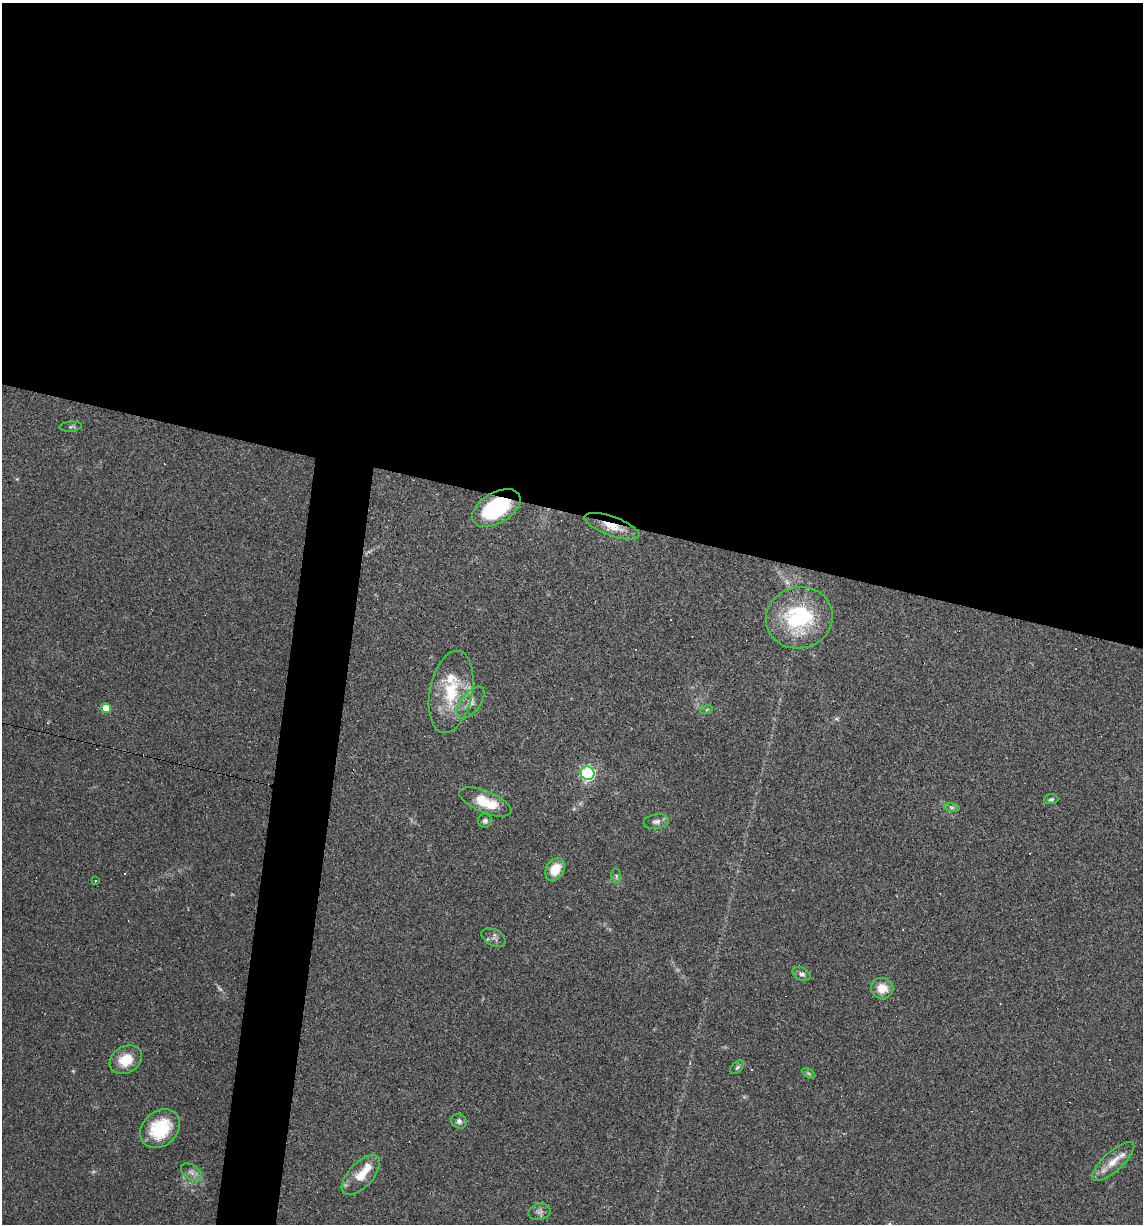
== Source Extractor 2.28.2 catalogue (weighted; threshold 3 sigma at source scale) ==
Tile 3 of 4 x 4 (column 3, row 1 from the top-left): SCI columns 2395-3535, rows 3666-4887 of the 4907 x 4887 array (HDU 1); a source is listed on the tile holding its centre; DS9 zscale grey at full resolution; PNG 1145 x 1226 px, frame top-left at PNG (2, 3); each listed source drawn as its Kron ellipse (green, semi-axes under 4 px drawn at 4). Shown black and unused: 45% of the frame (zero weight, under 3 of 4 exposures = <1% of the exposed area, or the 3 px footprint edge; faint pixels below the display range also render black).
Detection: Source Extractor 2.28.2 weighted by HDU 2 'WHT'; one run over the whole footprint, this tile lists its part. Background 0.0582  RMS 0.0049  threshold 0.022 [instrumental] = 3 sigma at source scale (4.5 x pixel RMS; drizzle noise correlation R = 1.50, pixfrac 1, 0.05/0.05 arcsec/px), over >= 5 px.
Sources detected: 41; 1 too faint to see at this stretch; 7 cosmic-ray / hot-pixel residue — neither listed nor drawn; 4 inside a brighter listed object's ellipse — not listed separately; the other 29 listed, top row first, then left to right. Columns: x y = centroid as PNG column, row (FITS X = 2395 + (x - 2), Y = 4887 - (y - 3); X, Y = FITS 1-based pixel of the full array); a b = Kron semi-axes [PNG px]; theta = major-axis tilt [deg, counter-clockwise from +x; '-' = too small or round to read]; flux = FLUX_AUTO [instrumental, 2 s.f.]
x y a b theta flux
71 427 11 5 4 1.1
496 508 27 15 30 39
612 526 29 9 -20 8.8
799 618 33 30 14 45
451 692 42 21 79 26
471 703 19 9 52 4.1
106 708 5 4 - 8.6
707 709 6 4 20 0.61
588 773 7 6 - 99
1051 799 7 5 3 0.96
485 802 27 11 -23 14
952 807 8 4 -9 0.98
485 821 7 7 - 1.3
656 822 12 7 8 2.2
555 869 12 9 58 8.9
616 876 8 5 -82 0.96
96 880 3 3 - 4.6
494 938 13 8 -28 2.2
801 974 9 6 -28 1.8
882 988 11 10 - 7.1
126 1060 17 13 31 11
737 1067 8 5 45 1
808 1073 7 4 -31 0.76
459 1121 8 7 - 1.7
160 1129 22 17 41 23
1113 1161 27 9 42 7
191 1172 12 7 -34 2.3
361 1175 25 12 47 9.5
539 1212 11 8 15 2
Overlapping masked pixels (flux is a lower limit): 2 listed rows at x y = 496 508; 612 526